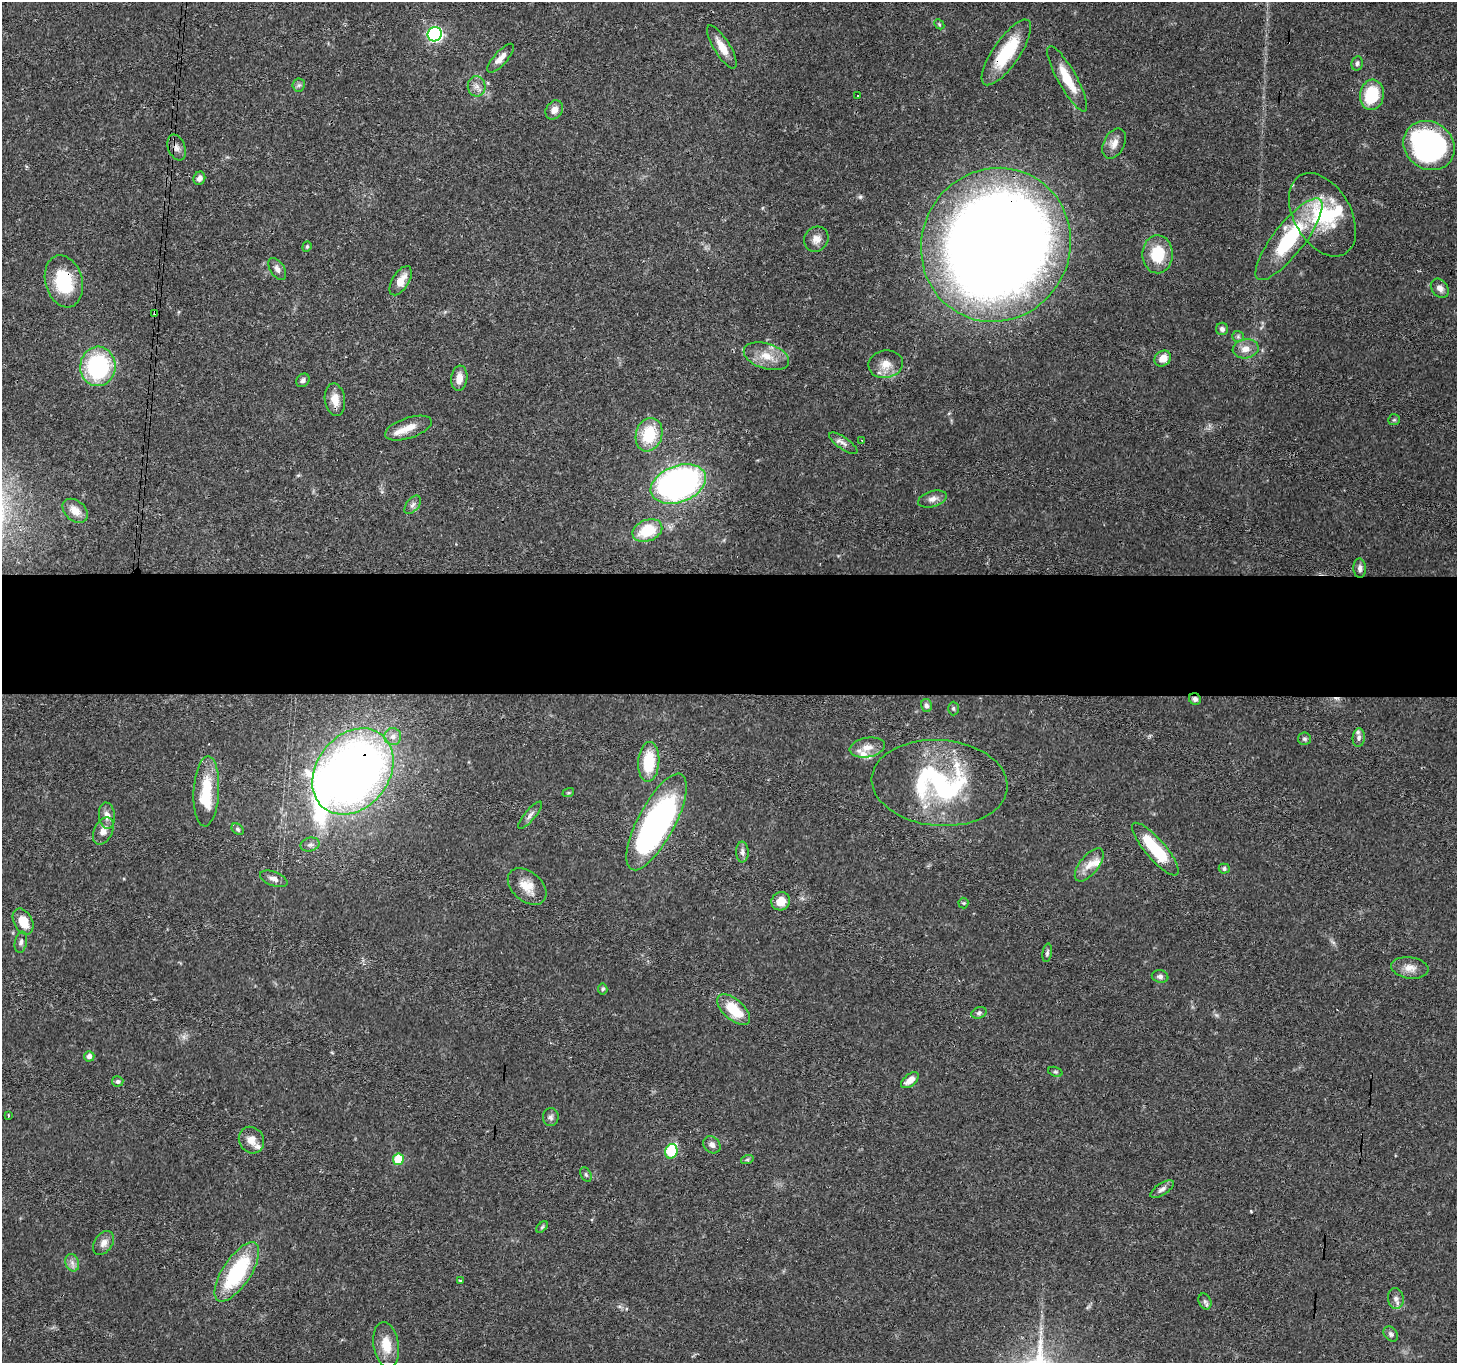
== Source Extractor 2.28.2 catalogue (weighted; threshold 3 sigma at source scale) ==
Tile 5 of 3 x 3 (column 2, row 2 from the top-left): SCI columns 1462-2916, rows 1517-2877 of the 4380 x 4454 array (HDU 1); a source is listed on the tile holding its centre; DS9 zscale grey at full resolution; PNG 1459 x 1365 px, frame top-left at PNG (2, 2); each listed source drawn as its Kron ellipse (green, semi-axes under 4 px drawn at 4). Shown black and unused: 9% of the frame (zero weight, under 3 of 4 exposures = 6% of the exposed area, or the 3 px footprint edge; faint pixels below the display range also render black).
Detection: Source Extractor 2.28.2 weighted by HDU 2 'WHT'; one run over the whole footprint, this tile lists its part. Background 0.0815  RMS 0.0035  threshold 0.0158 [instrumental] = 3 sigma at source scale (4.5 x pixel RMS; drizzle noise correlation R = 1.50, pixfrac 1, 0.05/0.05 arcsec/px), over >= 5 px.
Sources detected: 116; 4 inside a brighter object's white glare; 2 cosmic-ray / hot-pixel residue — neither listed nor drawn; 6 inside a brighter listed object's ellipse — not listed separately; the other 104 listed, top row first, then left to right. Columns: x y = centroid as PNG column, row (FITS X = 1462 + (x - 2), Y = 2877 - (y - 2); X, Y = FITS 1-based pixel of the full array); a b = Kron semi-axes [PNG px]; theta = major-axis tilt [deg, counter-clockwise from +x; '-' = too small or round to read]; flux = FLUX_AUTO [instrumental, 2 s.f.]
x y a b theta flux
939 24 6 4 -46 0.43
435 34 7 7 - 87
722 47 25 8 -58 4.9
1006 52 39 13 55 18
501 58 18 6 48 2.8
1357 63 7 5 77 0.96
1067 79 37 9 -61 9.4
299 85 6 6 - 0.85
477 86 10 9 - 2.1
1372 95 15 12 83 17
858 96 3 3 - 0.68
554 110 10 8 55 2.4
1114 143 16 10 62 3.1
1429 146 27 23 -36 88
177 148 13 8 -68 1.9
199 178 7 5 66 1.8
1322 215 45 28 -60 26
816 239 13 11 47 2.7
1289 239 50 15 52 31
996 245 78 74 60 780
307 247 5 4 - 0.46
1158 254 19 15 -89 13
277 269 12 7 -58 1.6
64 281 26 18 -75 18
401 281 16 8 58 4.5
1440 288 10 8 -51 2
155 313 3 3 - 0.55
1222 329 6 6 - 1.1
1238 336 6 5 - 0.64
1246 349 13 9 10 3.3
766 356 23 12 -18 6.4
1163 358 9 7 38 3.6
886 364 17 13 9 4.4
98 366 20 17 85 39
459 378 13 8 83 3.6
303 380 7 6 - 1.2
335 400 16 10 -81 4.3
1394 420 6 5 - 0.57
408 428 24 10 18 4.7
649 435 17 13 72 14
862 441 4 2 - 0.25
843 443 16 6 -35 1.6
678 484 29 18 20 120
932 499 15 8 16 2.1
413 505 11 6 52 1.2
75 511 14 10 -40 3.3
647 530 15 10 22 9.9
1360 568 10 6 -87 1.3
1195 699 6 5 - 1.1
926 706 6 5 - 0.95
953 708 7 5 -90 0.62
393 736 8 8 - 1.8
1359 738 9 6 84 1.2
1304 739 6 6 - 0.71
867 747 18 9 10 3.6
649 762 20 10 86 14
353 771 47 36 52 260
940 783 68 43 -4 58
206 791 35 12 87 14
568 793 6 4 18 0.4
530 815 17 5 50 1.5
107 816 13 8 -84 2.3
657 822 54 18 62 100
238 829 7 5 -41 0.67
103 831 14 9 63 2.8
310 845 10 6 14 1.2
1155 849 33 10 -49 17
742 852 10 6 -87 1.4
1089 865 20 9 51 4.1
1224 869 5 5 - 0.78
274 879 14 7 -20 1.9
527 886 22 14 -41 5.6
781 901 9 9 - 4.9
963 903 5 5 - 0.44
23 922 14 9 -62 5.7
21 942 11 6 80 1.1
1047 953 9 4 82 0.76
1410 968 19 10 -8 3.5
1160 976 8 6 -11 1.3
603 989 5 5 - 0.76
734 1010 20 10 -41 11
979 1013 8 5 19 0.84
89 1056 5 5 - 1.4
1055 1072 7 4 -18 0.66
910 1080 10 6 39 3.3
118 1081 5 5 - 0.93
8 1115 3 2 - 0.32
551 1117 9 8 - 1.2
251 1140 14 12 -57 3.3
712 1145 9 7 -44 1.7
671 1151 7 6 - 17
398 1159 6 5 - 13
747 1160 6 4 19 0.52
586 1175 8 5 -63 0.71
1162 1189 13 6 33 1.4
542 1227 7 4 45 0.52
104 1243 13 9 55 2.3
72 1263 9 6 -69 1.5
237 1272 34 14 57 31
460 1280 3 3 - 0.43
1396 1298 10 8 -80 1.7
1205 1301 8 6 -68 0.94
1391 1334 8 6 -50 1
386 1345 23 12 -81 6.7
Overlapping masked pixels (flux is a lower limit): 6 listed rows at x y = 1006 52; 996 245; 64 281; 155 313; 1195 699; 353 771